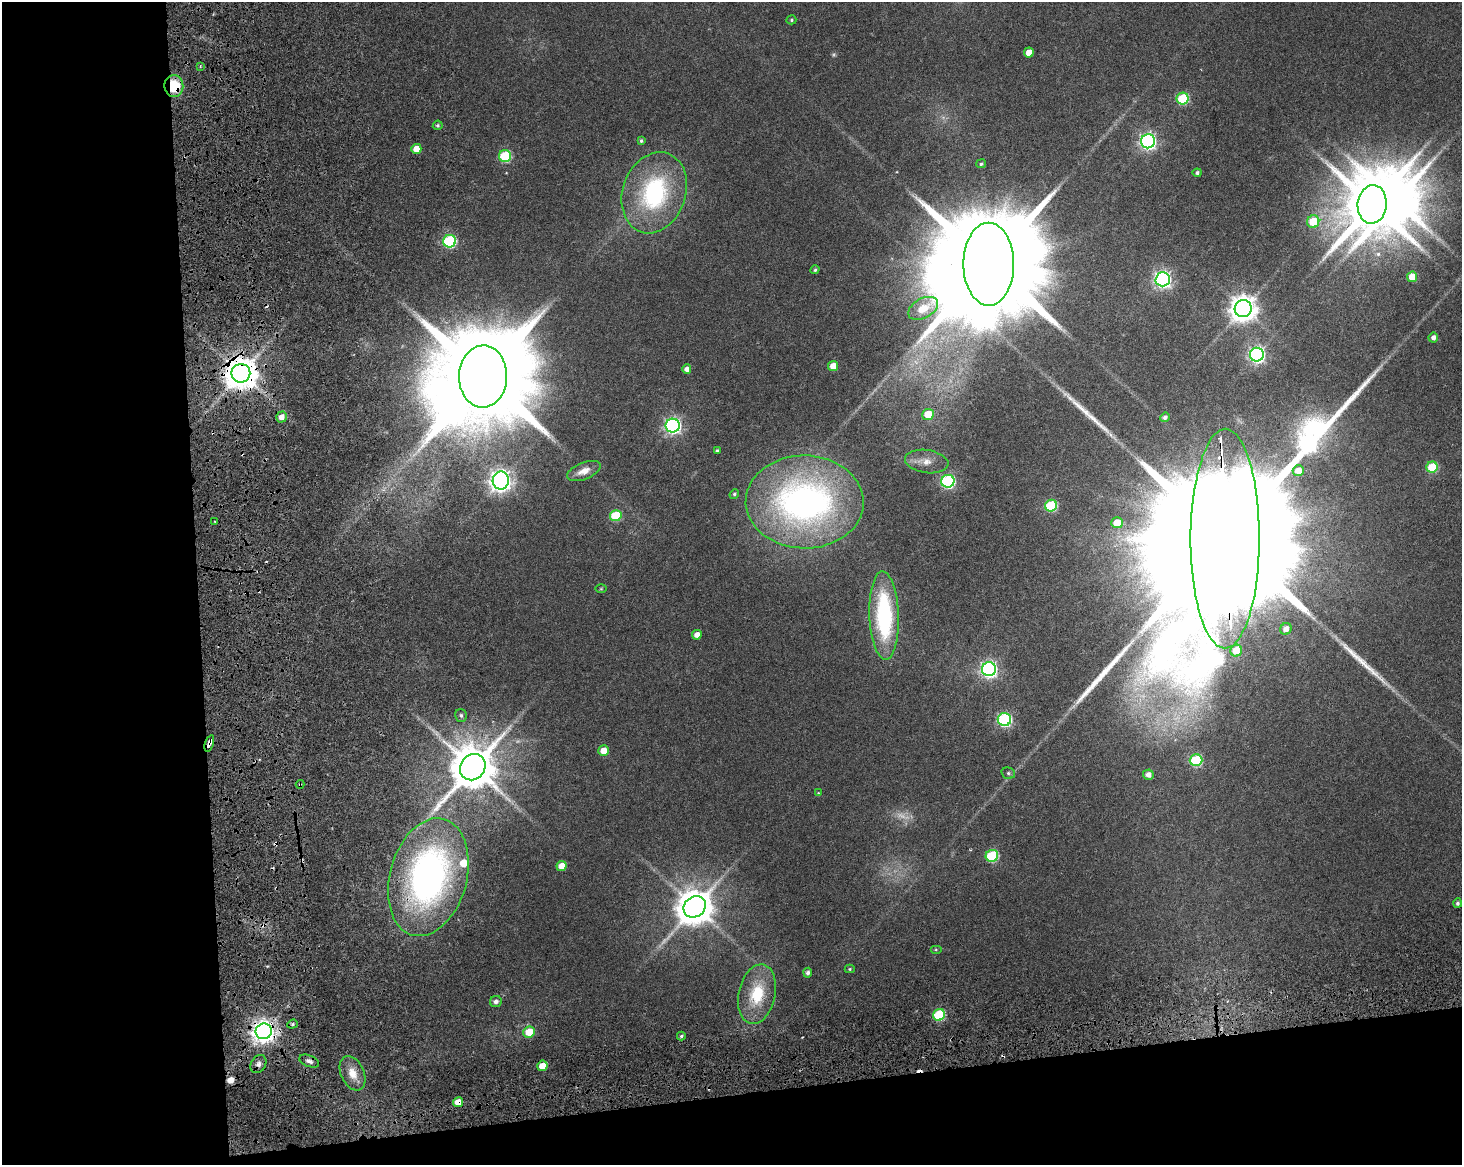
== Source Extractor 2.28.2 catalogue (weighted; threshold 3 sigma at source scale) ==
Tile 10 of 3 x 4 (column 1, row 4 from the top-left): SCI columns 80-1539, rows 160-1322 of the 4717 x 4901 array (HDU 1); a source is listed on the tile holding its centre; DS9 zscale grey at full resolution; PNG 1464 x 1167 px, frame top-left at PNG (2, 2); each listed source drawn as its Kron ellipse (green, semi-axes under 4 px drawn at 4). Shown black and unused: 20% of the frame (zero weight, under 3 of 6 exposures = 11% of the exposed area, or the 3 px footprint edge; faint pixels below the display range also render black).
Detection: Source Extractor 2.28.2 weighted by HDU 2 'WHT'; one run over the whole footprint, this tile lists its part. Background 0.0622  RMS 0.0032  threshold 0.0131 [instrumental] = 3 sigma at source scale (4.09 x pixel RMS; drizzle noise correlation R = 1.36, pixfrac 0.8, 0.0396/0.0396 arcsec/px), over >= 5 px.
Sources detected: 102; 4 too faint to see at this stretch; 1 inside a brighter object's white glare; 11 cosmic-ray / hot-pixel residue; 3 long thin detections or spike segments (spike, bleed or trail) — neither listed nor drawn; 1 inside a brighter listed object's ellipse — not listed separately; the other 82 listed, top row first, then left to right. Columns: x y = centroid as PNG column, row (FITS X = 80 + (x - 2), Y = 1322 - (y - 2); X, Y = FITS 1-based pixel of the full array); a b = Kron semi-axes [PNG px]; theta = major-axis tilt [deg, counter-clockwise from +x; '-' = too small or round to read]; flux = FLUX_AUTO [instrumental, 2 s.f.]
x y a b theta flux
791 20 5 4 - 0.52
1029 52 5 4 - 3.8
200 66 3 3 - 0.33
174 86 11 9 -83 11
1183 99 6 6 - 26
438 125 5 4 - 0.58
641 141 4 3 - 0.53
1148 141 7 7 - 110
416 149 5 5 - 4.3
505 156 6 6 - 23
981 164 5 4 - 0.59
1197 173 4 4 - 0.65
654 193 41 31 70 43
1372 204 19 14 83 2600
1313 222 6 6 - 9.1
450 241 6 6 - 42
989 264 41 25 -90 14000
815 270 4 4 - 0.52
1412 277 5 5 - 6.9
1163 279 7 7 - 130
923 308 16 10 28 3
1243 308 9 8 - 400
1433 338 5 4 - 1.4
1257 355 7 7 - 110
833 366 5 5 - 4.5
687 369 5 4 - 2.1
241 373 9 9 - 680
483 376 31 24 89 11000
928 414 6 5 - 8
281 417 5 5 - 2.7
1165 417 5 4 - 0.92
673 426 7 7 - 100
717 451 4 3 - 0.59
927 461 22 11 -8 4
1432 467 5 5 - 15
584 471 18 8 22 3.5
1298 471 5 5 - 5.3
501 481 9 8 - 250
948 481 6 6 - 53
734 494 5 4 - 0.51
805 502 59 46 -1 130
1051 506 6 6 - 27
616 516 6 5 - 16
215 522 3 2 - 0.26
1117 523 5 5 - 7.6
1225 539 110 34 90 47000
601 589 6 4 1 0.36
884 615 44 14 -88 40
1286 629 6 5 - 2.2
697 635 5 5 - 2.3
1236 651 6 5 - 8.2
989 669 7 7 - 110
461 715 6 5 - 0.82
1004 720 7 6 - 53
209 743 8 3 70 2.8
604 751 5 5 - 4.1
1196 760 6 6 - 29
473 767 14 12 50 1600
1008 773 7 5 -15 0.67
1148 775 5 5 - 1.8
300 784 4 4 - 0.37
818 793 4 3 - 0.26
992 856 6 6 - 28
561 866 5 5 - 3.9
428 877 60 38 75 120
1458 903 5 4 - 0.61
695 907 12 10 38 880
936 949 6 4 0 0.35
850 969 5 4 - 0.4
808 973 5 4 - 0.96
757 994 30 18 78 15
496 1002 6 5 - 1.2
939 1015 6 5 - 27
292 1024 5 4 - 0.63
264 1031 8 7 - 310
529 1032 6 5 - 6.3
681 1036 4 3 - 0.53
309 1061 10 5 -21 1.3
258 1064 9 7 58 1.5
542 1066 5 5 - 4.6
352 1073 18 11 -66 4.7
458 1102 5 4 - 4.2
Overlapping masked pixels (flux is a lower limit): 9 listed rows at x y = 174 86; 241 373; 1225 539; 209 743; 300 784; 428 877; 264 1031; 309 1061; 458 1102